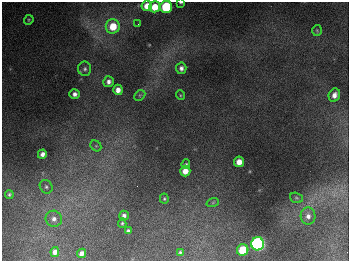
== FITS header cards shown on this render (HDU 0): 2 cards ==
NAXIS1  =                  347
NAXIS2  =                  259

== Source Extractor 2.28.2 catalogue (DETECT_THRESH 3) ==
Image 347 x 259 px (HDU 0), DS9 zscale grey, 1 PNG px = 1 image px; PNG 351 x 263 px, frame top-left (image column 1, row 259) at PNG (2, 2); each listed source drawn as its Kron ellipse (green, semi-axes under 4 px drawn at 4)
Background 677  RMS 50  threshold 149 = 3 sigma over >= 5 px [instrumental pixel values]
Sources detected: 36; all 36 listed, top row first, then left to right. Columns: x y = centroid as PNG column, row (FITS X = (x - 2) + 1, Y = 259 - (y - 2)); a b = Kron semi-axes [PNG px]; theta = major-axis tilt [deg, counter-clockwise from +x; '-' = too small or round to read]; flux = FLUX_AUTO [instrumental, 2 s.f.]
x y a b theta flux
181 2 4 2 - 4.4e+03
147 6 5 5 - 4.2e+04
155 7 5 5 - 6.4e+04
166 7 6 6 - 2.6e+05
29 20 5 4 - 4.2e+03
138 24 2 2 - 2.6e+03
113 26 7 7 - 8.4e+04
317 31 5 4 - 4.0e+03
181 68 6 5 - 1.2e+04
85 69 7 6 - 9.1e+03
109 82 5 5 - 1.3e+04
118 90 5 4 - 2.2e+04
75 94 5 5 - 1.4e+04
140 95 6 4 44 5.3e+03
180 95 5 3 - 3.2e+03
334 95 7 5 66 2.1e+04
96 146 6 5 - 6.4e+03
42 154 5 4 - 1.5e+04
239 162 5 5 - 3.5e+04
186 164 5 4 - 5.0e+03
185 171 5 5 - 4.0e+04
46 187 7 6 - 8.4e+03
9 194 4 4 - 5.7e+03
296 198 6 5 - 5.1e+03
164 199 5 4 - 4.6e+03
213 202 6 4 20 4.3e+03
124 216 5 4 - 1.3e+04
308 216 8 7 - 1.9e+04
54 219 8 8 - 1.7e+04
122 223 5 4 - 4.8e+03
128 231 4 4 - 8.8e+03
258 244 6 6 - 1.0e+06
243 250 6 5 - 1.2e+05
55 252 5 4 - 1.7e+04
180 252 4 3 - 5.2e+03
82 253 5 4 - 1.9e+04
At the frame edge (FLAGS 8, measured only in part): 2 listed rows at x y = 181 2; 166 7